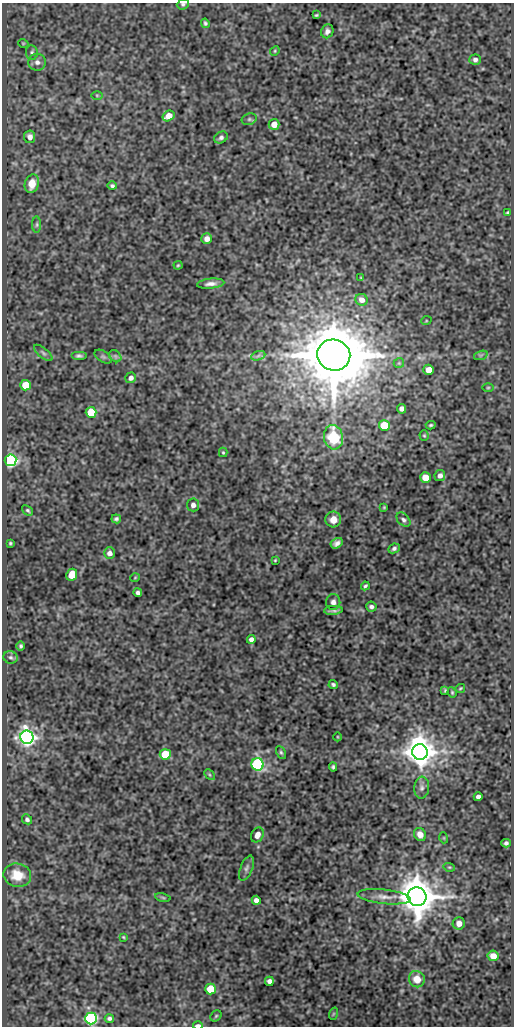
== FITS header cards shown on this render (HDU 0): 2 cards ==
NAXIS1  =                  512
NAXIS2  =                 1024

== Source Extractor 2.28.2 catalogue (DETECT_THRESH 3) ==
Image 512 x 1024 px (HDU 0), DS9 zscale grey, 1 PNG px = 1 image px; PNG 516 x 1028 px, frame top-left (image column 1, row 1024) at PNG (2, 3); each listed source drawn as its Kron ellipse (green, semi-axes under 4 px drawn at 4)
Background 82.8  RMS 0.55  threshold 1.66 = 3 sigma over >= 5 px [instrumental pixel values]
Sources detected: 105; all 105 listed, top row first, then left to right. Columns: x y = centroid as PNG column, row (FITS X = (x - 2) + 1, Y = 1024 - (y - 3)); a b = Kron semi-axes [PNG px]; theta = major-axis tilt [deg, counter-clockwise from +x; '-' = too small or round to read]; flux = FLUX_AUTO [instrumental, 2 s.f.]
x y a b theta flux
183 4 6 5 - 66
316 15 4 3 - 45
205 23 5 3 - 59
327 31 7 6 - 140
23 43 5 3 - 29
275 51 5 4 - 42
32 52 7 6 - 85
475 60 5 5 - 110
37 62 8 8 - 170
97 95 6 4 -1 44
168 116 6 5 - 500
249 119 7 5 20 81
274 124 5 5 - 430
30 137 6 5 - 190
221 137 7 5 30 110
32 184 9 7 74 520
112 186 5 4 - 73
508 212 4 3 - 50
37 225 8 4 89 68
207 239 5 5 - 230
178 265 4 4 - 42
361 278 4 2 - 24
211 284 13 5 5 190
362 300 6 6 - 220
426 321 5 3 - 30
43 353 11 4 -39 100
334 355 17 15 -18 280000
481 355 7 4 18 71
79 356 8 4 0 89
115 356 7 5 -45 83
258 356 7 4 19 85
103 357 9 5 -33 97
399 363 5 5 - 56
429 370 5 5 - 480
131 378 5 5 - 160
25 385 5 5 - 860
488 388 5 3 - 39
402 409 5 4 - 140
91 412 5 5 - 1200
384 425 5 5 - 1800
431 425 5 3 - 54
424 436 5 4 - 43
333 437 12 9 -77 1700
223 452 5 4 - 41
10 460 6 6 - 12000
440 475 5 5 - 160
425 477 5 5 - 510
193 505 6 6 - 170
384 507 4 3 - 35
28 510 6 4 -39 63
116 519 4 4 - 79
333 520 8 8 - 340
403 520 8 5 -47 98
10 543 3 3 - 43
337 543 6 4 30 150
394 548 6 4 25 94
109 553 5 5 - 180
275 560 3 2 - 33
72 575 6 5 - 750
135 578 5 3 - 30
365 586 4 3 - 57
138 593 4 4 - 110
333 602 8 7 - 150
371 607 5 5 - 100
333 610 9 4 4 100
251 639 4 4 - 130
21 646 5 4 - 68
11 657 7 6 - 94
333 684 4 4 - 73
460 688 5 3 - 38
445 690 4 3 - 41
452 692 5 3 - 45
27 737 7 6 - 20000
338 737 4 3 - 29
281 752 7 4 -63 68
420 752 8 7 - 67000
165 754 5 5 - 1400
258 764 6 6 - 7400
333 767 4 3 - 65
209 775 6 4 -45 50
422 788 11 7 85 160
478 797 4 4 - 160
27 819 5 4 - 89
420 834 7 5 -58 270
257 835 8 6 62 270
444 838 5 3 - 31
506 843 4 4 - 90
449 867 6 3 -17 44
246 868 13 6 69 140
17 875 14 11 -12 700
163 897 8 4 -9 53
384 897 26 7 -6 380
417 897 9 9 - 100000
256 900 4 4 - 180
459 923 6 6 - 270
123 937 3 3 - 35
493 956 5 5 - 410
417 979 8 7 - 540
269 981 4 4 - 150
211 989 5 5 - 1300
333 1014 6 4 71 42
216 1016 6 5 - 49
91 1018 6 6 - 8100
109 1018 4 4 - 88
198 1025 5 2 - 320
At the frame edge (FLAGS 8, measured only in part): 2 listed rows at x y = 183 4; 198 1025

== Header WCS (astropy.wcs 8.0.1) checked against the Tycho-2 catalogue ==
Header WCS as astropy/WCSLIB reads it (CRVAL/CRPIX/CD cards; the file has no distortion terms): RA---SIN/DEC--SIN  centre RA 01:00:55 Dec -01:04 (15.23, -1.07 deg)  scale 1 arcsec/px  FOV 8.5' x 17.1'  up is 0 deg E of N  parity normal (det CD < 0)
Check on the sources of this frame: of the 60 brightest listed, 6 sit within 1.5 arcsec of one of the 6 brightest Tycho-2 stars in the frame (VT <= 12.46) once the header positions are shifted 0.23 arcsec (0.03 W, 0.23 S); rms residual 0.42 arcsec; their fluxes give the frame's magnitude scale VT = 22.57 - 2.5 log10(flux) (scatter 0.16 mag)
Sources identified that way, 6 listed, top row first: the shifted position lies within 1.5 arcsec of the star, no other Tycho-2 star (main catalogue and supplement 1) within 3.0 arcsec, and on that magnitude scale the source's flux lands within +1.5 / -3 mag of the star's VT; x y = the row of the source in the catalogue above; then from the Tycho-2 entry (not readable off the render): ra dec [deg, ICRS J2000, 3 dp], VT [Tycho-2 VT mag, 2 dp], TYC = Tycho-2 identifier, HIP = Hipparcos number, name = IAU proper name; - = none
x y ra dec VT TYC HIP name
334 355 15.207 -1.022 8.91 4681-1072-1 4735 -
10 460 15.297 -1.051 12.46 4681-728-1 - -
27 737 15.292 -1.128 11.39 4681-1820-1 - -
420 752 15.183 -1.132 10.72 4681-1928-1 - -
417 897 15.184 -1.172 10.11 4681-1226-1 - -
91 1018 15.274 -1.206 12.12 4681-1073-1 - -